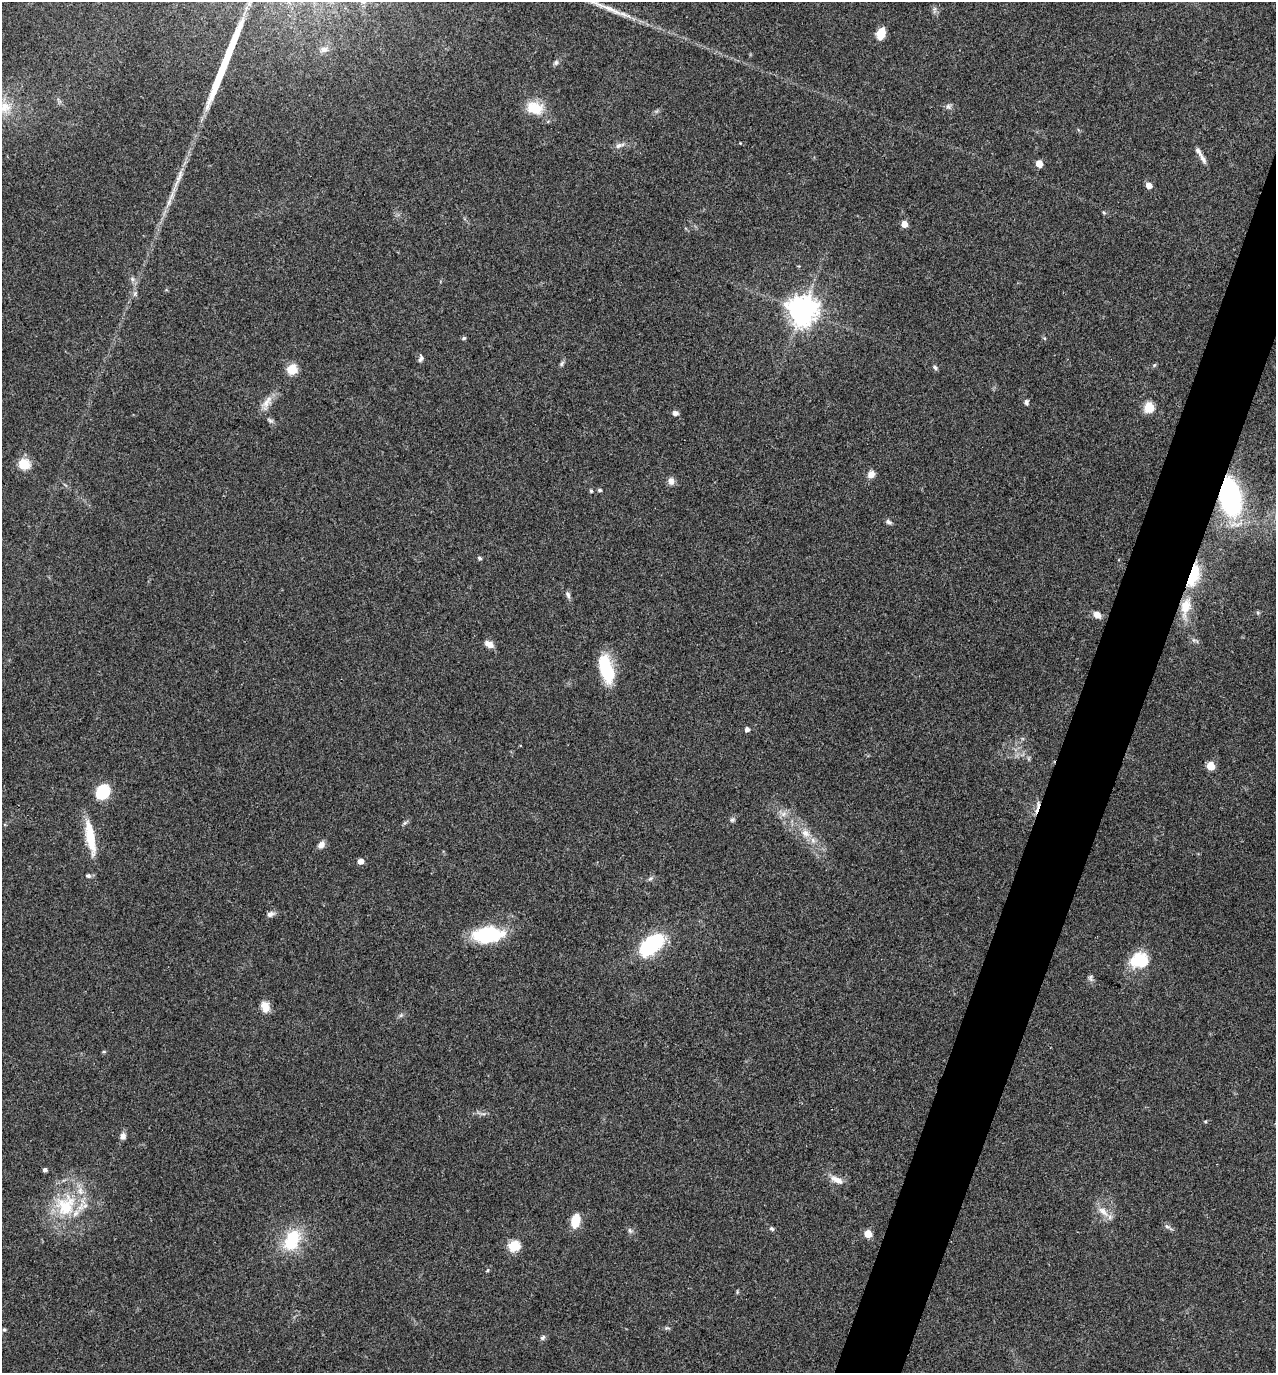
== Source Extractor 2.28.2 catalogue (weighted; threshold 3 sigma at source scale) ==
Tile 10 of 4 x 4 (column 2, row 3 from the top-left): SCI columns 1412-2685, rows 1378-2748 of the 5504 x 5492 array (HDU 1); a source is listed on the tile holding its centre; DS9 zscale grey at full resolution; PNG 1278 x 1375 px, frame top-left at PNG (2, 2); no overlay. Shown black and unused: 4% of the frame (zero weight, under 3 of 4 exposures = <1% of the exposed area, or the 3 px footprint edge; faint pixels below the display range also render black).
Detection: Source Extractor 2.28.2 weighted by HDU 2 'WHT'; one run over the whole footprint, this tile lists its part. Background 0.0934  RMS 0.006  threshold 0.0269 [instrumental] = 3 sigma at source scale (4.5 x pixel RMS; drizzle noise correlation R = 1.50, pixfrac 1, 0.05/0.05 arcsec/px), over >= 5 px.
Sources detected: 78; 1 long thin detection or spike segment (spike, bleed or trail) — not listed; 1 inside a brighter listed object's ellipse — not listed separately; the other 76 listed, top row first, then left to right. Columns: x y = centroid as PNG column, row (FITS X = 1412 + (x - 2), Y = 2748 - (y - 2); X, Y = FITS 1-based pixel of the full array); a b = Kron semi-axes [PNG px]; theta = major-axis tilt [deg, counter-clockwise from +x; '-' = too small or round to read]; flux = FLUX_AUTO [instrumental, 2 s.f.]
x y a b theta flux
881 33 10 7 69 11
324 49 11 7 13 3
556 62 7 5 74 1.4
948 106 8 6 -45 1.8
5 107 16 15 - 10
535 108 21 15 -13 14
619 145 14 6 19 2.7
1202 158 19 6 -58 3.5
1039 164 5 5 - 8.5
178 178 38 6 68 8.8
1149 185 5 5 - 5.6
1104 213 5 4 - 0.72
904 224 5 5 - 6.9
132 279 7 5 -48 1.6
135 294 8 5 71 1.4
802 310 9 9 - 860
464 338 6 4 17 0.92
421 358 11 5 79 1.6
562 364 8 5 54 1.3
1154 365 6 5 - 0.82
935 367 7 5 -50 1.2
292 369 6 6 - 28
267 402 22 8 56 5.8
1026 402 6 6 - 1.4
1149 407 6 6 - 22
675 413 7 5 -3 2.3
270 420 10 4 -28 1.3
24 464 7 7 - 20
871 474 9 7 51 4.2
671 481 10 7 -88 3.1
600 490 5 4 - 1.1
591 491 5 4 - 0.82
1230 497 28 15 -80 120
888 522 8 6 -27 1.7
480 558 5 4 - 1.3
1193 575 29 12 73 24
568 595 9 5 -68 1.8
1186 607 28 13 77 14
1097 615 8 6 -41 4.7
489 644 11 7 -26 4.1
606 669 32 14 -74 28
747 729 5 5 - 2.5
1211 766 5 5 - 16
102 792 17 13 49 19
1037 807 21 4 75 3.6
783 814 7 6 - 2.4
732 820 7 5 14 1.2
806 833 13 9 -31 5.4
90 836 44 10 -80 18
321 845 9 7 55 3.7
360 861 5 5 - 4.7
88 876 7 5 -1 1.4
650 879 8 4 19 1.2
270 914 9 7 23 2.5
488 935 34 17 5 37
651 945 24 14 38 52
1140 960 22 18 13 21
1090 978 10 5 -87 1.6
265 1007 13 9 -72 6.3
401 1015 6 5 - 1.1
1205 1121 5 4 - 0.67
123 1136 8 6 80 2.8
45 1170 4 4 - 1.5
837 1180 18 8 -28 5.2
66 1205 35 30 58 38
1103 1211 19 9 -42 6.1
575 1221 14 8 78 12
1167 1226 8 5 -29 1.6
772 1229 6 5 - 1.2
630 1230 7 5 -68 1.4
868 1234 5 5 - 12
292 1240 30 19 65 26
514 1246 6 5 - 41
487 1270 5 3 - 0.65
4 1329 5 4 - 0.89
543 1338 8 6 45 1.5
Overlapping masked pixels (flux is a lower limit): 3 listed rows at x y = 1230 497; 1193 575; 1037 807
Isophote crosses this tile's border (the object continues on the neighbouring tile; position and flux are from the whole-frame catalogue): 1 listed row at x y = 5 107